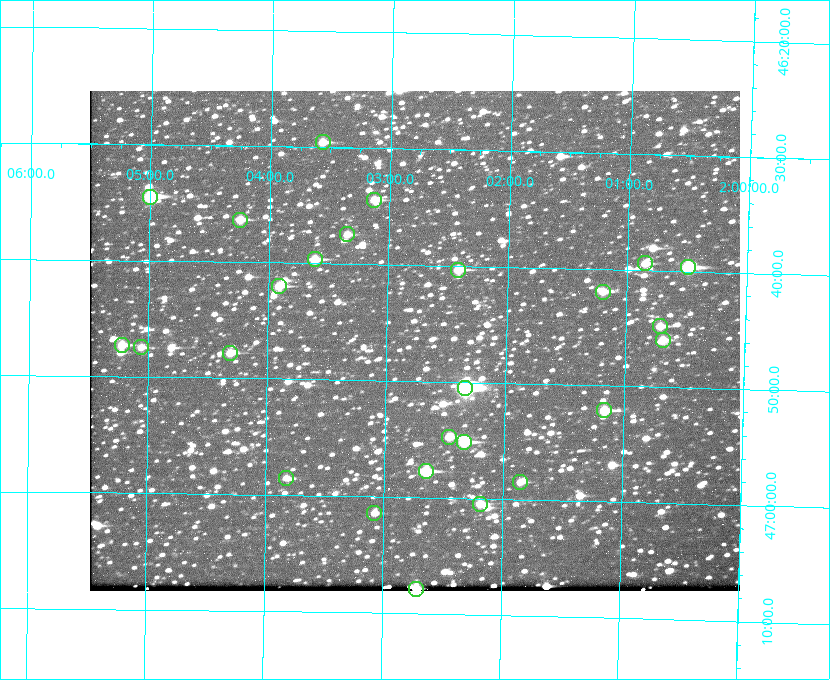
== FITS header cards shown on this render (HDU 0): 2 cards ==
NAXIS1  =                  650 / Width of table row in bytes
NAXIS2  =                  500 / Number of rows in table

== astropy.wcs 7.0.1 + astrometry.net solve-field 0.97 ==
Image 650 x 500 px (HDU 0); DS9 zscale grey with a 90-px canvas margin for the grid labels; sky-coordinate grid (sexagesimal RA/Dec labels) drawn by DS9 from the SOLVED WCS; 26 Tycho-2 reference stars matched to detected sources circled (green)
Header WCS: none
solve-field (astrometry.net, Tycho-2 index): SOLVED blind (the file carries no WCS)
Solved WCS: RA---TAN-SIP/DEC--TAN-SIP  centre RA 02:02:46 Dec +46:47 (30.69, +46.78 deg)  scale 5.17 arcsec/px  FOV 56.0' x 43.0'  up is +179 deg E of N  parity flipped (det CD > 0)
(file carries no celestial WCS; the grid is the blind solution)
Tycho-2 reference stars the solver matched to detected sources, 26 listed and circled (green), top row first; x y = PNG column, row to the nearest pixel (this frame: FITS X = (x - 90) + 1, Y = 500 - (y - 91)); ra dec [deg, ICRS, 3 dp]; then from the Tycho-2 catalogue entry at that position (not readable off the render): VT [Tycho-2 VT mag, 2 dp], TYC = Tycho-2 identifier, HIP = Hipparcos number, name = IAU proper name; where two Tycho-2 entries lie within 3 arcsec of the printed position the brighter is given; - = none
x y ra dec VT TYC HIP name
323 142 30.892 +46.493 10.70 3280-490-1 - -
150 197 31.250 +46.575 8.43 3281-919-1 - -
374 200 30.782 +46.574 10.16 3280-645-1 - -
240 220 31.061 +46.606 9.99 3281-582-1 - -
347 234 30.837 +46.625 10.69 3280-1254-1 - -
315 259 30.904 +46.661 9.60 3280-781-1 - -
645 263 30.213 +46.657 10.42 3280-803-1 - -
688 267 30.124 +46.661 9.43 3280-672-1 - -
458 270 30.604 +46.672 9.47 3280-908-1 - -
279 286 30.978 +46.700 9.85 3281-909-1 - -
603 292 30.300 +46.699 10.25 3280-1695-1 - -
660 326 30.179 +46.746 10.21 3280-486-1 - -
663 340 30.172 +46.766 10.54 3280-993-1 - -
122 345 31.305 +46.788 10.64 3281-663-1 - -
141 347 31.264 +46.791 10.76 3281-86-1 - -
230 353 31.078 +46.798 10.61 3281-114-1 - -
465 388 30.583 +46.843 7.07 3280-746-1 9508 -
604 410 30.291 +46.869 9.33 3280-1647-1 - -
449 437 30.615 +46.912 10.08 3284-203-1 - -
464 442 30.584 +46.919 9.47 3284-629-1 - -
426 471 30.663 +46.962 9.31 3284-347-1 - -
286 478 30.956 +46.975 11.27 3285-185-1 - -
520 482 30.464 +46.975 10.61 3284-511-1 - -
480 504 30.548 +47.007 10.42 3284-727-1 - -
374 513 30.769 +47.024 11.20 3284-681-1 - -
416 589 30.679 +47.131 10.02 3284-307-1 - -